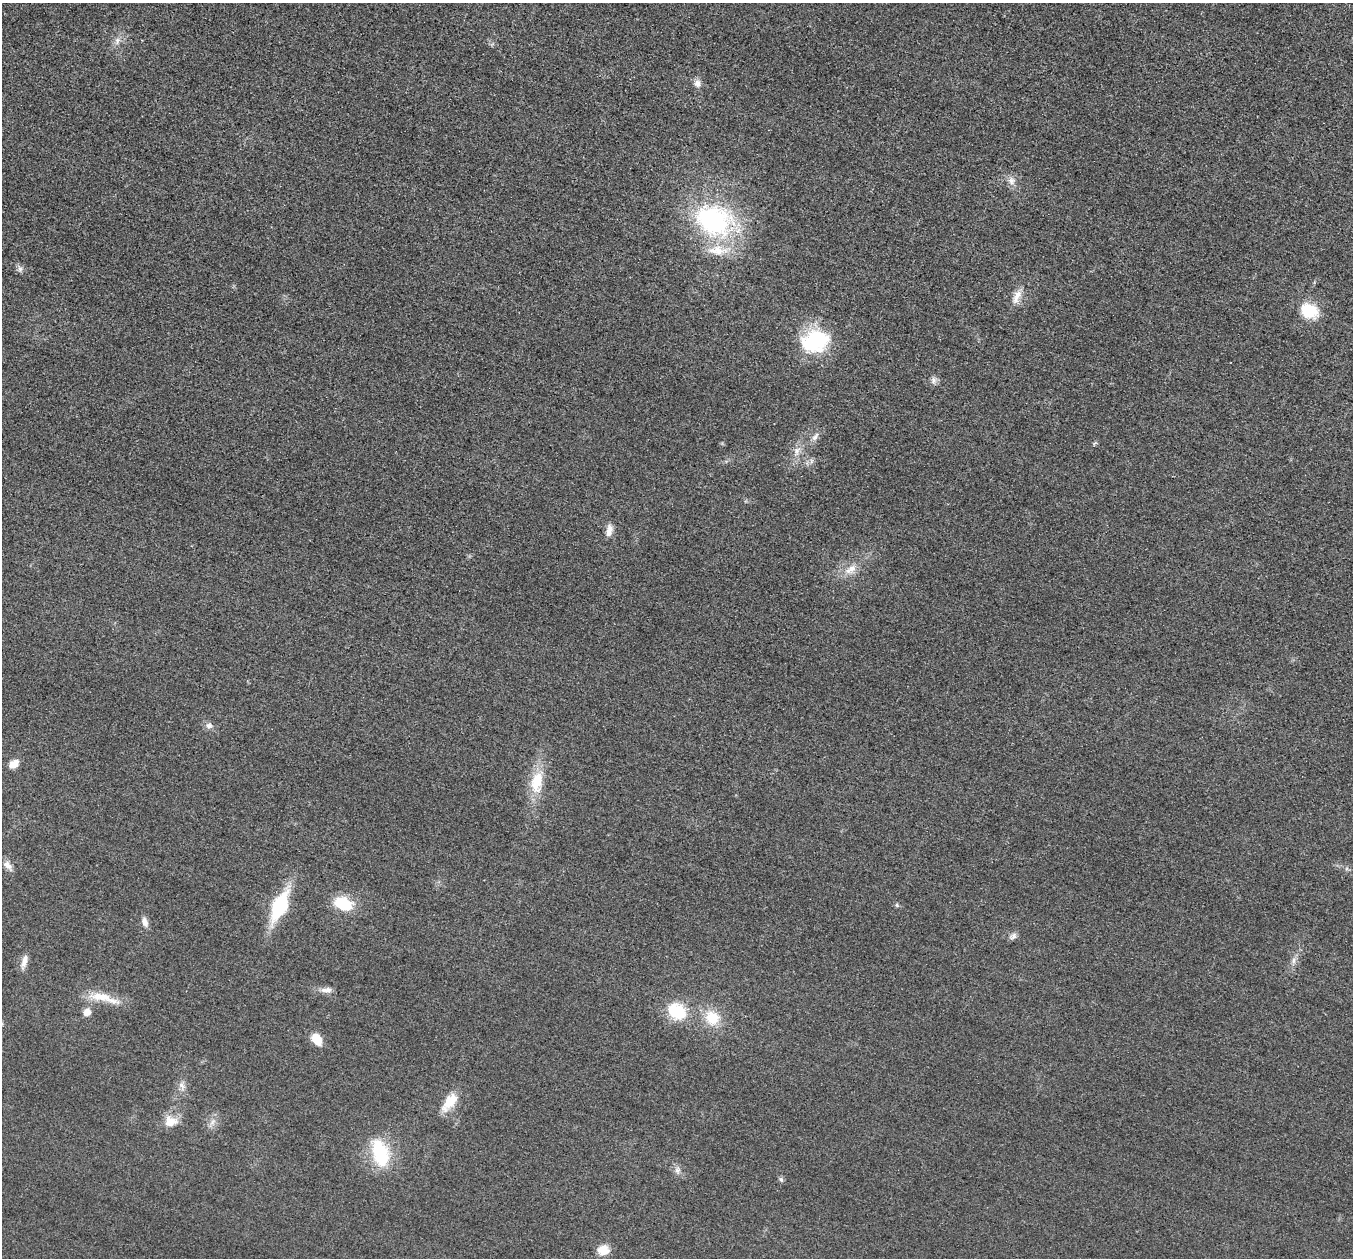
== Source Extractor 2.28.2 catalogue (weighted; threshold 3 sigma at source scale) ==
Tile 10 of 4 x 4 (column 2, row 3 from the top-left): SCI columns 1385-2735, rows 1453-2708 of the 5458 x 5501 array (HDU 1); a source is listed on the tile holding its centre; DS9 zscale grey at full resolution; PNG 1355 x 1260 px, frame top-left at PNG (2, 3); no overlay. Nothing masked; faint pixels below the display range render black.
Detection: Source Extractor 2.28.2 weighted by HDU 2 'WHT'; one run over the whole footprint, this tile lists its part. Background 0.0197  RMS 0.0051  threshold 0.0228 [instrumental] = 3 sigma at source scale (4.5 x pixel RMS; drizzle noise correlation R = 1.50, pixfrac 1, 0.05/0.05 arcsec/px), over >= 5 px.
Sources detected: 40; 1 too faint to see at this stretch — not listed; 1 inside a brighter listed object's ellipse — not listed separately; the other 38 listed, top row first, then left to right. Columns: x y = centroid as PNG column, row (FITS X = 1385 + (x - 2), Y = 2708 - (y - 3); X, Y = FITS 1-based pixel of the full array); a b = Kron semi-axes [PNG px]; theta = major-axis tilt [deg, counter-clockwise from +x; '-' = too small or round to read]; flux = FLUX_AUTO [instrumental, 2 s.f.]
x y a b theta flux
117 41 12 7 68 2.7
697 83 10 8 -82 2.6
1011 181 11 9 -73 3.1
713 220 43 32 -25 82
20 269 8 7 - 1.6
1017 296 21 9 65 5.2
1309 310 22 16 -26 15
815 341 35 26 20 35
934 380 10 7 -81 1.9
815 437 14 6 55 2.6
797 451 12 7 79 3.5
811 461 7 4 72 1.1
609 531 14 7 75 3.7
850 569 20 9 30 6
209 726 10 8 0 2.2
14 764 11 8 37 4.9
537 782 32 16 82 16
8 865 14 8 -50 3.5
343 903 19 13 -24 17
897 905 5 5 - 0.77
279 906 27 12 65 38
145 922 12 7 -74 2.9
1013 936 12 7 40 1.8
1294 960 10 4 89 1.8
24 961 19 6 74 3.7
326 990 17 7 2 3
102 997 37 11 -8 11
677 1011 24 19 -36 19
87 1012 9 8 - 3.8
712 1018 18 16 -56 13
317 1039 11 8 -56 9.7
182 1085 10 6 -45 2.1
449 1102 28 12 53 10
171 1121 18 14 8 7
380 1153 31 17 -75 30
677 1170 8 7 - 2.1
781 1179 6 5 - 1
603 1250 13 11 15 6.4